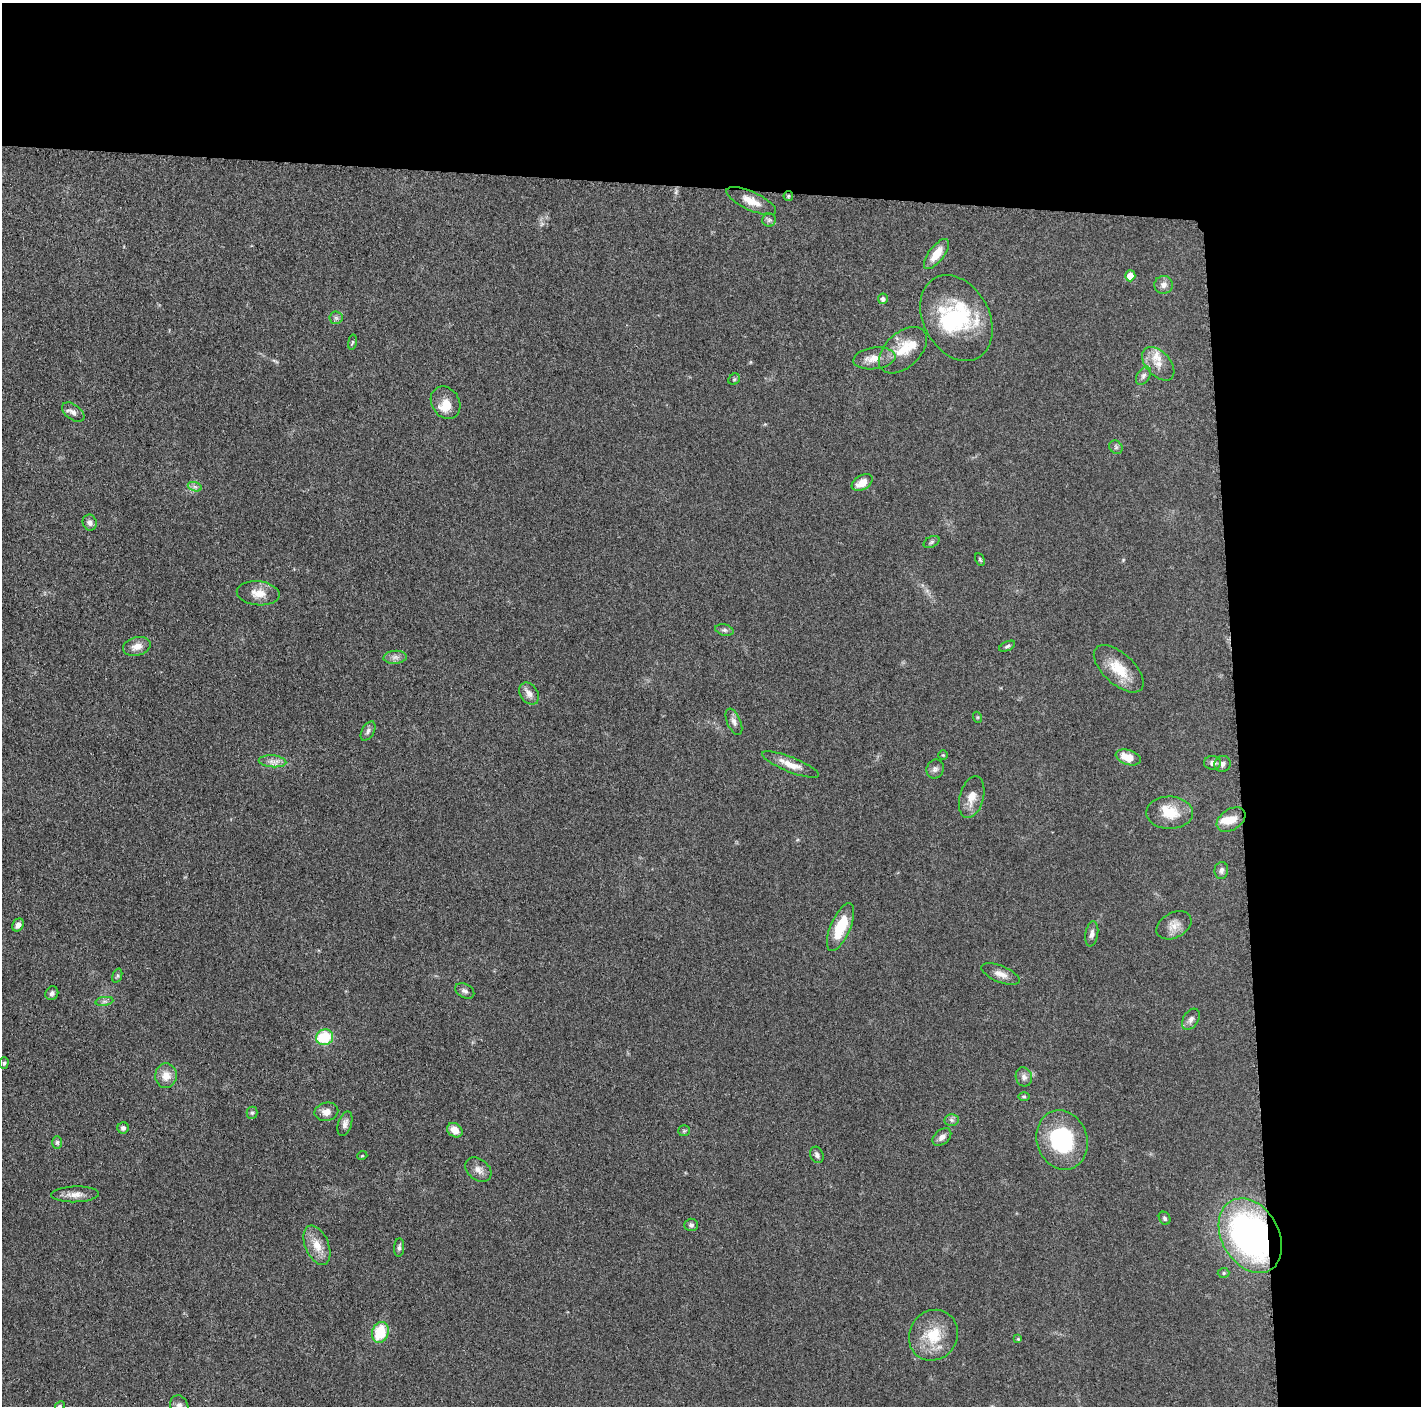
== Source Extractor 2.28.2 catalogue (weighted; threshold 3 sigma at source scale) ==
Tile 3 of 3 x 3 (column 3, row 1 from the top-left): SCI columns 2846-4264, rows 2828-4231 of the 4280 x 4250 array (HDU 1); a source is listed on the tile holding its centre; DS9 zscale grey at full resolution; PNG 1423 x 1408 px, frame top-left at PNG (2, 3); each listed source drawn as its Kron ellipse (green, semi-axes under 4 px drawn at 4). Shown black and unused: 24% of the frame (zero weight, under 3 of 5 exposures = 1% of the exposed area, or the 3 px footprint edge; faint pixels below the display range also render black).
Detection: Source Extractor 2.28.2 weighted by HDU 2 'WHT'; one run over the whole footprint, this tile lists its part. Background 0.0487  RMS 0.0053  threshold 0.0237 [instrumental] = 3 sigma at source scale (4.5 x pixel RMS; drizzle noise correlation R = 1.50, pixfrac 1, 0.05/0.05 arcsec/px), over >= 5 px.
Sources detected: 92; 3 inside a brighter object's white glare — neither listed nor drawn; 5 inside a brighter listed object's ellipse — not listed separately; the other 84 listed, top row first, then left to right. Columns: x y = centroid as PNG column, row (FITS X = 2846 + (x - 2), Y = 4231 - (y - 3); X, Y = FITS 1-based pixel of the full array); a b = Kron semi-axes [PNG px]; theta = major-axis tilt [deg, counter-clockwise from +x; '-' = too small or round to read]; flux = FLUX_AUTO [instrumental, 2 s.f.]
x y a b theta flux
788 196 5 4 - 0.77
751 201 27 9 -24 7.2
769 220 6 6 - 1.3
936 254 18 7 53 8.6
1130 276 5 5 - 7.3
1164 285 9 9 - 2.6
883 299 5 5 - 1.6
336 318 7 6 - 1.3
956 318 45 33 -61 45
352 342 8 4 81 0.66
903 350 28 17 43 12
874 358 21 11 7 6.8
1158 364 20 12 -48 6.2
1143 376 10 6 58 1.8
734 379 6 5 - 0.78
446 403 17 14 -58 7
73 412 13 7 -37 2.8
1116 447 7 6 - 1.2
862 483 11 7 31 6.1
195 487 7 4 -18 1.3
90 523 8 7 - 1.9
931 542 8 5 27 0.98
980 560 7 3 -63 0.66
258 593 21 12 -5 7
724 630 9 5 -15 1.4
137 646 14 9 14 4.7
1007 646 8 4 26 1.1
395 657 11 6 5 2.4
1119 669 31 15 -43 13
529 694 12 9 -53 3.2
977 717 5 3 - 0.54
734 722 14 6 -66 2.5
368 731 10 6 61 1.6
943 755 5 4 - 0.57
1128 757 13 7 -18 7.9
272 761 14 6 -4 3
1213 763 8 6 -1 2.3
790 764 30 7 -22 6.6
1223 764 8 7 - 2
935 769 10 8 60 2
972 797 21 12 75 6.4
1170 813 23 16 -1 12
1231 820 16 10 34 6.4
1221 870 9 7 84 1.8
18 925 7 5 58 2.8
1174 925 19 12 28 5.2
840 927 25 10 67 17
1092 934 13 6 81 2.4
1001 974 20 8 -22 4.2
117 976 7 4 72 0.89
465 991 10 7 -27 1.7
52 993 7 6 - 1.4
104 1001 9 4 9 1.3
1191 1019 11 7 57 2.4
325 1037 9 7 20 20
4 1063 6 4 89 0.94
166 1076 12 10 87 5.8
1024 1077 9 8 - 2.3
1024 1096 6 4 -1 0.75
326 1112 12 9 12 3.8
252 1113 6 5 - 0.98
951 1120 7 6 - 1.3
345 1124 13 6 73 2.3
123 1128 5 5 - 1.5
455 1130 8 6 -37 5.6
684 1131 6 5 - 0.81
942 1137 11 7 40 2.9
1062 1140 30 25 -71 42
57 1142 6 5 - 1.1
817 1155 8 6 -66 1.5
362 1156 5 3 - 0.49
478 1170 14 10 -40 3.6
75 1194 24 8 2 4.5
1165 1218 7 5 -60 1.1
691 1225 7 6 - 1.3
1250 1236 40 28 -60 180
317 1245 21 11 -67 7.5
399 1247 9 5 85 1.3
1224 1273 6 5 - 0.82
380 1332 10 8 72 17
933 1335 26 23 56 17
1018 1339 4 4 - 0.53
60 1406 5 4 - 0.66
179 1406 10 9 - 2.5
Overlapping masked pixels (flux is a lower limit): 1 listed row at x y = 1250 1236
Isophote crosses this tile's border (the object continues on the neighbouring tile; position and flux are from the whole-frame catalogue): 2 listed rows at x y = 60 1406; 179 1406